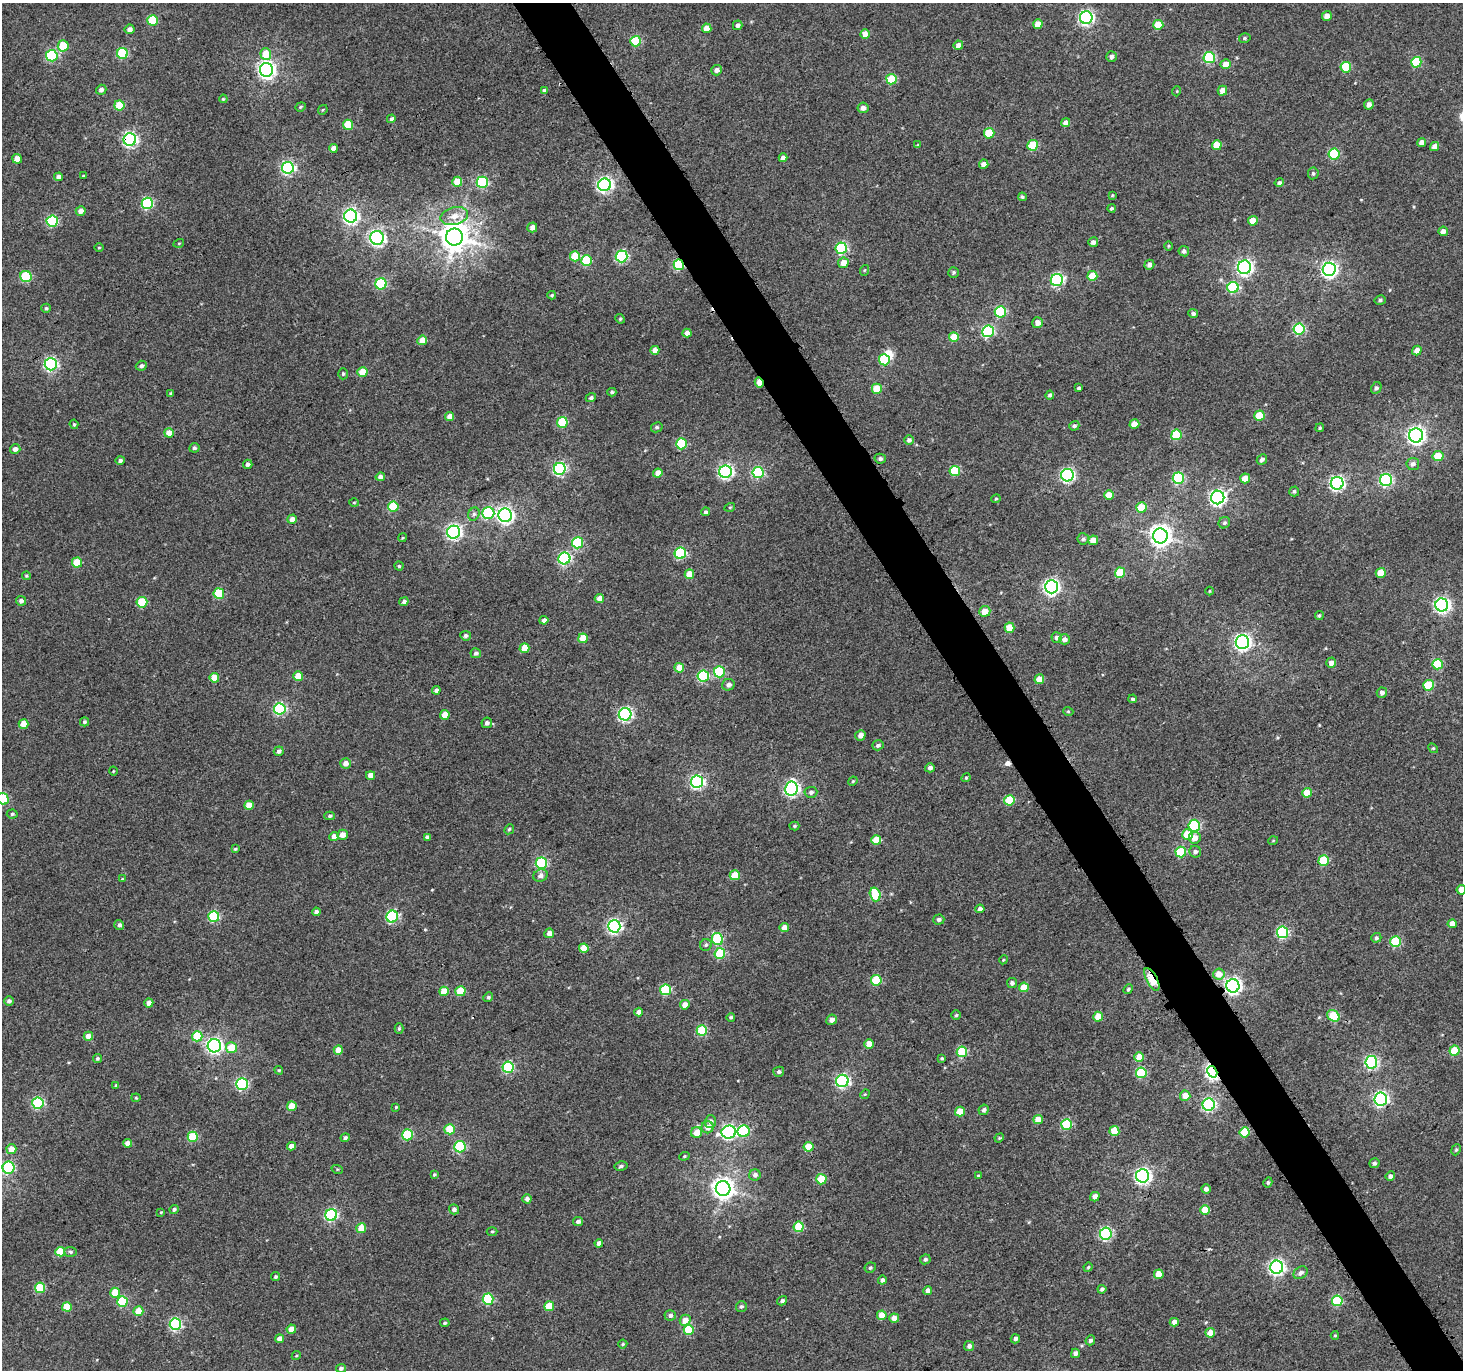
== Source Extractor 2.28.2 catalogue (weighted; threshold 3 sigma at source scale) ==
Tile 6 of 4 x 4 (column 2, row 2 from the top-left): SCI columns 1483-2943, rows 2926-4293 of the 5883 x 5787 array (HDU 1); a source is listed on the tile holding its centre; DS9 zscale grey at full resolution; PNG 1465 x 1372 px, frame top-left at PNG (2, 3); each listed source drawn as its Kron ellipse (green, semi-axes under 4 px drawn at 4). Shown black and unused: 4% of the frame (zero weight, under 3 of 4 exposures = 2% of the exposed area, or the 3 px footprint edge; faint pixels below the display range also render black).
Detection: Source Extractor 2.28.2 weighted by HDU 2 'WHT'; one run over the whole footprint, this tile lists its part. Background 0.00159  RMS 0.0052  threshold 0.0235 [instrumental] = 3 sigma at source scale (4.5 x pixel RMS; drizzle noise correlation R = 1.50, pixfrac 1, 0.0396/0.0396 arcsec/px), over >= 5 px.
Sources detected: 417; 1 inside a brighter object's white glare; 2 cosmic-ray / hot-pixel residue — neither listed nor drawn; the other 414 listed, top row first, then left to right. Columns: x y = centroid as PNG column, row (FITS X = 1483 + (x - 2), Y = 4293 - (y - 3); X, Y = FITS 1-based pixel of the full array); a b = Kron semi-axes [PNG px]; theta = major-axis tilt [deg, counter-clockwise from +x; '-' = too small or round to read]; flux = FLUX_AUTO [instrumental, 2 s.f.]
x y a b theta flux
1327 16 5 5 - 3.3
1086 18 6 6 - 120
153 20 5 5 - 25
1038 24 5 4 - 6
738 25 5 5 - 1.7
1158 25 5 5 - 13
707 28 5 4 - 4.9
130 29 5 4 - 2.5
865 34 4 4 - 4.8
1245 38 6 4 15 0.81
636 41 5 5 - 27
958 45 5 4 - 3.4
63 46 5 5 - 14
122 53 5 5 - 38
266 54 5 5 - 11
52 56 6 5 - 48
1111 57 5 5 - 1.9
1209 58 5 5 - 45
1416 62 5 5 - 29
1226 64 5 5 - 4.9
1346 67 5 5 - 20
266 70 7 6 - 220
717 70 5 5 - 2.1
891 79 5 5 - 19
101 90 5 5 - 2
544 90 4 3 - 1.1
1177 91 5 3 - 0.47
1222 91 5 4 - 3.3
223 99 4 3 - 0.48
1369 104 5 4 - 2.7
119 105 5 5 - 16
301 107 5 4 - 0.69
863 108 5 5 - 2.2
323 110 5 3 - 0.52
391 119 4 4 - 1.2
1066 123 4 4 - 3.2
348 125 5 5 - 18
989 133 5 5 - 18
130 140 6 6 - 130
1422 142 4 4 - 3.1
918 145 3 3 - 0.47
1033 145 5 5 - 21
1217 145 5 5 - 10
1435 147 5 4 - 3.9
333 148 4 4 - 3.6
1334 154 5 5 - 38
783 158 4 4 - 2.8
17 159 4 4 - 6
984 164 4 4 - 3.1
288 168 6 6 - 96
1313 173 6 5 - 1.1
83 176 4 3 - 0.48
59 177 4 4 - 2.5
457 182 5 5 - 10
482 182 6 5 - 50
1279 182 5 4 - 1.3
604 185 6 6 - 140
1112 195 4 3 - 0.51
1022 197 4 3 - 0.7
147 203 6 5 - 56
1111 208 4 4 - 0.7
81 211 5 4 - 3.6
351 216 6 6 - 140
454 216 14 8 14 5.9
52 221 5 5 - 47
1253 221 5 4 - 7.1
532 227 5 5 - 3.7
1443 231 5 4 - 3.1
454 237 8 8 - 860
377 238 7 7 - 140
1093 242 5 5 - 2
179 243 5 3 - 0.43
1168 246 5 3 - 0.48
99 248 5 3 - 0.42
841 248 6 5 - 58
1184 251 5 5 - 1.4
575 256 5 5 - 13
622 256 6 6 - 64
586 261 5 5 - 25
843 263 5 5 - 4.9
679 265 5 5 - 42
1149 265 5 4 - 2.2
1244 267 7 6 - 140
1329 269 6 6 - 170
865 270 5 3 - 0.57
954 272 5 5 - 0.88
1092 276 5 5 - 13
26 277 6 5 - 34
1057 280 6 6 - 73
381 284 5 5 - 42
1233 288 5 5 - 41
552 295 4 3 - 0.6
1380 300 5 4 - 0.99
46 308 4 4 - 0.81
1000 312 5 5 - 43
1193 313 5 4 - 1.4
620 319 5 4 - 0.66
1038 323 5 5 - 3.5
1299 329 5 5 - 52
988 331 6 6 - 62
687 333 4 4 - 3.2
954 337 5 5 - 10
422 340 5 4 - 8.4
655 350 4 4 - 3.5
1417 351 5 4 - 3.6
884 360 5 5 - 30
51 364 6 6 - 100
141 366 6 5 - 1.4
362 372 5 4 - 11
343 374 5 5 - 0.86
759 382 5 3 - 9.8
1079 388 3 3 - 0.85
1376 388 6 5 - 1.2
877 389 5 5 - 13
612 392 4 4 - 0.86
171 394 4 3 - 0.6
1050 395 4 4 - 1
591 398 5 4 - 1.2
1259 416 5 5 - 14
450 417 4 4 - 4.6
562 422 5 5 - 27
74 424 5 4 - 0.65
1134 424 5 4 - 5.9
1074 426 5 4 - 1
657 427 6 5 - 1
1320 428 4 4 - 0.72
169 433 5 4 - 6.1
1176 435 5 5 - 26
1416 435 7 7 - 220
909 440 5 5 - 1.7
681 444 5 5 - 31
194 448 5 5 - 1.1
15 449 5 4 - 2.3
1438 456 5 5 - 11
880 459 5 5 - 1.3
1262 459 6 4 46 1.5
120 460 4 4 - 1.2
248 464 5 4 - 1.4
1413 464 6 6 - 2
560 469 6 6 - 85
955 471 5 5 - 21
725 472 6 6 - 120
658 473 5 4 - 5
758 473 5 5 - 48
1067 475 6 6 - 100
380 477 5 4 - 2.4
1178 478 5 5 - 51
1245 478 5 5 - 7.4
1386 480 6 6 - 78
1337 483 6 6 - 130
1294 491 5 5 - 1.1
1109 495 5 5 - 9.7
1218 497 7 6 - 160
996 499 5 3 - 0.56
354 502 5 3 - 0.47
393 507 5 5 - 20
730 507 5 3 - 0.5
1141 507 5 5 - 14
705 512 4 4 - 1.2
488 513 6 6 - 55
474 514 7 5 63 1.2
505 515 7 6 - 170
292 519 5 4 - 3.4
1224 523 6 5 - 1.1
454 532 6 6 - 140
1160 536 7 7 - 360
402 538 4 3 - 0.5
1083 539 6 6 - 1.2
1093 540 5 4 - 6.2
578 543 5 5 - 32
680 553 6 5 - 55
564 558 6 6 - 82
77 562 5 5 - 14
399 566 4 4 - 0.79
1120 573 5 5 - 20
1381 573 5 5 - 9.9
689 574 5 4 - 8.3
26 576 4 3 - 0.61
1051 587 6 6 - 160
1210 591 4 3 - 0.43
219 594 5 5 - 21
599 598 5 4 - 3.7
21 601 5 4 - 2.3
404 601 5 4 - 1.7
142 602 5 5 - 23
1442 605 6 6 - 170
985 611 5 5 - 6.6
1319 615 4 4 - 0.77
544 620 4 4 - 1.9
1010 628 5 5 - 12
466 636 5 5 - 1.5
1057 637 5 5 - 1.7
583 638 5 5 - 9.1
1064 639 5 5 - 2.3
1242 642 7 6 - 170
524 648 5 4 - 8.8
476 653 5 5 - 1.3
1331 663 5 5 - 3
1438 664 5 5 - 23
679 668 5 5 - 8.1
719 672 5 5 - 38
298 676 5 4 - 9.6
703 676 5 5 - 41
214 678 5 5 - 8.2
1039 679 5 4 - 8.5
728 685 6 5 - 2.4
1429 685 5 5 - 20
436 690 4 4 - 1.8
1382 693 5 5 - 1.9
1133 699 4 4 - 0.97
280 709 6 5 - 66
1068 711 5 3 - 0.46
625 714 6 6 - 110
445 715 5 4 - 7.5
84 722 4 4 - 1.1
487 723 5 5 - 1.5
23 724 5 4 - 6.6
860 735 5 5 - 2.7
878 745 6 5 - 1.4
1433 748 5 4 - 0.63
279 751 5 4 - 1.4
346 763 5 5 - 3.8
930 768 5 4 - 2
113 771 4 3 - 0.4
371 775 4 4 - 4.9
966 778 4 4 - 0.59
853 781 5 4 - 0.59
697 782 6 6 - 120
791 789 7 6 - 130
811 792 6 5 - 1.5
1307 793 5 5 - 9.9
3 799 6 5 - 34
1009 800 5 5 - 20
249 805 5 4 - 7.8
12 814 5 4 - 0.85
330 816 5 4 - 0.96
794 826 5 4 - 0.66
1194 826 6 6 - 38
509 829 5 4 - 0.8
1187 834 5 5 - 14
342 835 5 5 - 3.7
334 837 5 4 - 4.2
427 837 4 4 - 1.4
1195 838 6 6 - 3.9
876 840 5 5 - 13
1273 841 5 3 - 0.43
235 849 4 4 - 0.6
1181 852 5 5 - 24
1195 852 6 5 - 1.4
1324 861 5 5 - 26
541 863 6 5 - 48
735 875 5 5 - 12
540 876 7 6 - 2.2
122 879 4 4 - 0.5
1461 890 5 5 - 9
875 894 7 5 -73 21
980 909 4 4 - 1.7
316 912 4 4 - 1.6
214 916 5 5 - 37
392 917 6 5 - 58
939 919 5 5 - 1.4
1452 924 4 4 - 4.9
119 925 5 4 - 1.5
614 926 6 6 - 120
784 928 5 4 - 4.6
1282 932 6 5 - 58
549 933 5 4 - 3.5
1376 938 5 4 - 0.91
717 939 6 5 - 33
1396 942 5 5 - 30
706 945 6 5 - 1
584 948 5 4 - 8.9
720 953 5 5 - 25
1003 960 4 3 - 0.48
1219 974 6 5 - 5.2
1152 979 12 5 -62 18
876 980 5 5 - 25
1012 983 5 5 - 1.5
1233 986 6 6 - 170
1024 987 5 5 - 10
1128 989 5 4 - 0.95
666 990 5 5 - 33
444 991 5 4 - 8.7
460 991 5 5 - 13
488 997 5 4 - 0.75
9 1001 4 4 - 1.5
149 1003 4 4 - 3.2
685 1005 5 4 - 3.9
639 1012 4 4 - 2.2
956 1015 5 4 - 0.77
1333 1016 7 5 -38 19
731 1017 4 4 - 0.79
1098 1017 5 5 - 10
832 1020 5 5 - 2.9
399 1029 5 4 - 0.7
702 1031 5 5 - 26
88 1036 5 4 - 5.5
197 1036 5 5 - 20
869 1044 4 4 - 6.6
214 1046 6 6 - 160
231 1048 5 5 - 12
338 1050 4 4 - 6.5
1455 1051 5 5 - 16
962 1052 5 5 - 26
1139 1057 5 4 - 8.6
942 1058 3 3 - 0.72
97 1059 4 4 - 0.93
1371 1062 6 6 - 77
508 1067 5 5 - 53
279 1070 4 4 - 0.58
779 1072 5 5 - 1.3
1212 1072 6 4 -59 160
1141 1073 5 5 - 32
842 1081 6 6 - 93
242 1084 6 6 - 58
116 1086 4 3 - 0.81
865 1094 5 4 - 0.55
1185 1096 5 5 - 5.7
136 1098 4 4 - 0.54
1381 1099 6 6 - 120
38 1103 5 5 - 54
1209 1105 6 6 - 88
292 1106 5 5 - 10
396 1107 3 3 - 0.51
984 1110 5 5 - 1.4
960 1111 5 5 - 6.9
1038 1120 4 4 - 6.3
710 1122 6 5 - 2.2
1067 1124 5 5 - 28
708 1127 6 6 - 3.8
450 1129 5 5 - 14
744 1131 6 6 - 32
1114 1131 5 5 - 14
729 1132 7 6 - 120
1245 1132 5 5 - 21
697 1133 5 5 - 7.8
407 1135 5 5 - 36
193 1137 5 5 - 23
345 1138 4 4 - 1.2
999 1138 5 4 - 0.55
127 1143 4 4 - 2.6
291 1146 4 4 - 3.6
460 1147 5 5 - 45
809 1147 5 5 - 11
11 1149 5 5 - 5.8
1456 1150 6 4 66 0.76
684 1156 5 4 - 0.66
1374 1163 5 5 - 1.1
621 1166 6 4 12 1.1
8 1168 6 6 - 47
337 1169 6 3 -18 0.58
434 1174 4 3 - 0.66
755 1175 6 5 - 1.8
978 1176 3 3 - 0.72
1142 1176 6 6 - 170
1390 1176 5 4 - 1.6
821 1179 5 5 - 14
1268 1182 5 4 - 0.9
723 1188 7 7 - 400
1206 1189 4 4 - 2.3
1095 1197 5 4 - 3
527 1199 4 4 - 2.1
174 1209 5 4 - 1.1
454 1209 5 5 - 1.6
1205 1210 5 5 - 15
161 1212 3 3 - 0.43
331 1215 6 6 - 71
578 1222 5 4 - 1.7
799 1227 5 5 - 21
361 1228 5 5 - 10
492 1231 5 3 - 0.56
1106 1234 6 5 - 70
599 1243 4 4 - 2.7
60 1252 5 5 - 15
70 1252 6 5 - 0.99
925 1259 5 5 - 1.2
1088 1267 5 4 - 0.64
1277 1267 6 6 - 150
870 1268 6 5 - 0.96
1301 1273 7 5 36 1.9
1159 1274 5 5 - 10
275 1277 4 4 - 0.8
882 1280 4 4 - 1.5
40 1288 5 5 - 21
1102 1289 4 4 - 1.4
928 1291 4 4 - 2.6
115 1293 5 5 - 12
488 1299 5 5 - 37
122 1301 5 5 - 28
782 1301 5 4 - 1.3
1337 1301 5 5 - 32
549 1306 5 5 - 12
741 1306 5 5 - 0.99
67 1307 5 5 - 12
138 1311 5 5 - 9.5
670 1315 6 5 - 1.6
882 1315 5 4 - 9.2
894 1318 5 4 - 3.9
685 1320 5 5 - 5.2
1174 1322 4 4 - 3.3
445 1323 5 4 - 0.72
175 1324 6 6 - 67
291 1329 4 4 - 5.7
689 1330 5 5 - 22
1210 1333 5 4 - 6.3
1335 1335 4 4 - 0.5
280 1339 4 4 - 3.6
1015 1339 5 4 - 1.7
1090 1340 5 4 - 1.2
623 1344 5 4 - 0.63
969 1346 5 5 - 1.9
1075 1353 5 4 - 1.9
296 1356 5 3 - 0.57
341 1368 5 4 - 1.3
Overlapping masked pixels (flux is a lower limit): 6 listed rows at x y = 130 140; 679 265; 759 382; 1152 979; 1233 986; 1212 1072
Isophote crosses this tile's border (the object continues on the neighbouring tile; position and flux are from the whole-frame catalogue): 2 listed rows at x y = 3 799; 1461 890